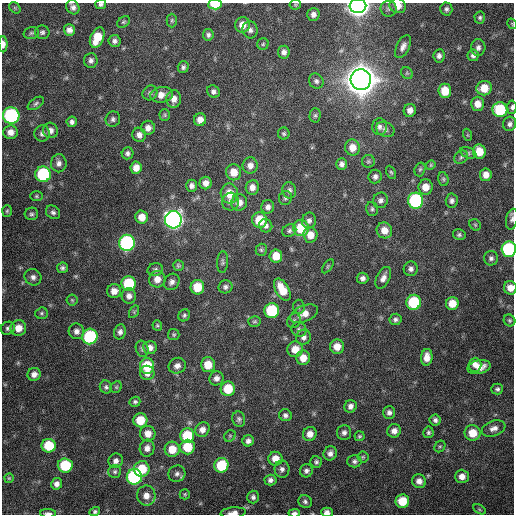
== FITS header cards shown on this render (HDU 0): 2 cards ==
NAXIS1  =                  512 / Axis length
NAXIS2  =                  512 / Axis length

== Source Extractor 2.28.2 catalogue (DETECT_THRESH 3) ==
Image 512 x 512 px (HDU 0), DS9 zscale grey, 1 PNG px = 1 image px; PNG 516 x 516 px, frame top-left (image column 1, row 512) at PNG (2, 3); each listed source drawn as its Kron ellipse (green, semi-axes under 4 px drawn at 4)
Background 544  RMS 16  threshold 49.3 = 3 sigma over >= 5 px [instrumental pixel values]
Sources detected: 226; all 226 listed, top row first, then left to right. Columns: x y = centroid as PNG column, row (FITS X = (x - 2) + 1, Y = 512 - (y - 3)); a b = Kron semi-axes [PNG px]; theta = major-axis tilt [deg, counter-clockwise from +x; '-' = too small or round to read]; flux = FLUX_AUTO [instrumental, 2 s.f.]
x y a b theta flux
101 4 5 5 - 2.4e+03
215 4 7 5 3 2.6e+04
295 5 6 5 - 1.4e+03
358 6 8 7 - 9.7e+05
398 6 8 7 - 9.3e+03
73 7 7 6 - 4.0e+03
15 8 6 5 - 1.8e+03
389 9 8 8 - 3.4e+03
446 9 6 6 - 3.0e+03
313 14 6 6 - 4.8e+03
480 18 6 5 - 2.1e+03
172 20 7 5 -90 1.8e+03
124 22 7 5 39 1.8e+03
512 24 6 3 -58 9.8e+02
243 25 8 7 - 1.2e+04
69 30 6 5 - 5.2e+03
250 30 9 7 -79 4.6e+03
42 32 7 7 - 2.8e+03
31 33 8 5 16 2.4e+03
208 35 6 5 - 3.0e+03
97 37 10 6 66 2.4e+04
115 41 6 6 - 3.4e+03
3 44 8 4 -89 6.4e+03
263 44 6 5 - 1.7e+03
403 47 12 6 62 6.3e+03
478 48 8 7 - 4.5e+03
284 52 6 6 - 4.9e+03
473 55 6 5 - 3.6e+03
439 56 7 5 82 4.1e+03
91 60 7 6 - 3.7e+03
183 67 6 5 - 2.6e+03
407 73 6 5 - 1.8e+03
361 80 10 10 - 2.9e+06
316 81 8 7 - 3.4e+03
484 88 8 7 - 1.7e+04
445 91 7 6 - 2.1e+04
213 92 6 6 - 3.6e+03
150 93 8 7 - 3.1e+03
162 95 11 7 11 9.5e+03
174 99 9 7 85 7.8e+03
36 103 9 5 33 2.7e+03
477 104 7 6 - 9.5e+03
512 107 7 4 86 2.7e+03
410 110 6 6 - 6.4e+03
500 110 7 7 - 6.0e+04
165 115 6 5 - 1.8e+03
315 115 7 5 88 2.1e+03
11 116 8 8 - 1.7e+05
113 119 8 7 - 3.5e+03
200 120 6 6 - 7.6e+03
72 122 5 5 - 3.7e+03
510 124 7 6 - 3.7e+03
379 127 8 7 - 4.2e+03
148 128 7 7 - 6.5e+03
385 129 9 7 -25 4.3e+03
50 130 7 7 - 5.6e+03
10 132 7 6 - 7.6e+03
42 134 8 7 - 4.1e+03
284 134 6 6 - 1.9e+03
139 135 7 7 - 6.0e+03
468 135 6 4 -71 1.1e+03
352 147 8 7 - 1.2e+04
479 151 7 6 - 1.8e+04
128 153 6 5 - 3.3e+03
468 153 8 5 -22 2.4e+03
461 157 7 6 - 2.6e+03
368 161 6 6 - 2.2e+03
59 163 9 7 88 5.5e+03
342 164 6 5 - 4.1e+03
250 165 8 7 - 7.0e+03
431 165 5 4 - 1.2e+03
136 168 6 6 - 9.3e+03
420 169 7 5 73 2.0e+03
234 172 8 7 - 1.4e+04
391 172 7 4 -62 1.7e+03
43 174 8 8 - 9.8e+04
486 175 6 6 - 8.4e+03
375 177 7 6 - 3.8e+03
443 179 7 5 -73 1.9e+03
206 183 6 6 - 7.0e+03
192 186 6 5 - 4.1e+03
252 187 7 6 - 7.0e+03
426 187 7 7 - 1.1e+04
289 190 8 7 - 4.1e+03
229 194 10 8 -87 1.8e+04
36 196 6 5 - 1.7e+03
285 198 7 6 - 2.5e+03
380 200 8 7 - 4.3e+03
416 201 8 7 - 1.5e+05
452 201 7 6 - 3.7e+03
230 202 9 8 - 5.6e+03
239 202 8 8 - 8.7e+03
268 207 7 6 - 4.5e+03
372 209 7 5 -76 2.5e+03
7 211 6 5 - 1.7e+03
53 212 8 6 -39 3.2e+03
31 214 7 6 - 2.5e+03
142 217 6 6 - 1.2e+04
512 219 10 6 78 3.4e+03
173 220 9 8 - 6.1e+05
259 220 8 7 - 2.7e+04
309 221 8 7 - 3.8e+03
475 225 6 5 - 1.7e+03
266 226 7 6 - 3.6e+03
301 228 8 7 - 3.6e+04
289 230 7 6 - 2.7e+03
384 230 8 7 - 1.2e+04
310 235 8 7 - 1.2e+04
459 235 6 5 - 2.5e+03
127 243 8 8 - 2.0e+05
509 249 8 7 - 1.3e+05
261 250 6 5 - 2.0e+03
276 256 6 6 - 1.7e+04
491 258 7 7 - 3.4e+03
223 262 11 5 86 2.8e+03
178 265 5 5 - 1.9e+03
328 266 8 4 55 1.5e+03
62 268 5 5 - 2.8e+03
155 269 8 6 20 2.9e+03
411 269 7 7 - 4.1e+03
33 277 8 8 - 4.8e+03
363 278 6 5 - 4.1e+03
383 278 12 6 64 6.6e+03
157 279 8 8 - 9.8e+03
172 282 9 7 52 4.9e+03
129 284 7 7 - 5.5e+04
197 287 7 7 - 2.6e+04
225 287 7 6 - 3.5e+03
510 288 7 6 - 1.0e+04
282 290 12 6 -61 2.2e+04
114 291 7 7 - 8.3e+03
129 296 7 7 - 5.7e+03
72 300 5 5 - 1.5e+03
414 302 7 7 - 6.5e+04
452 303 6 6 - 1.6e+04
299 307 7 5 -85 2.1e+03
272 311 7 7 - 6.7e+04
134 312 7 4 58 1.5e+03
42 313 6 5 - 2.0e+03
304 314 15 8 24 1.1e+04
184 315 6 5 - 2.4e+03
395 319 6 5 - 3.1e+03
509 320 6 5 - 2.0e+03
254 321 6 5 - 1.9e+03
294 321 8 6 56 3.0e+03
157 326 5 4 - 1.6e+03
8 328 7 6 - 3.0e+03
18 328 8 7 - 1.2e+04
299 329 8 7 - 3.0e+03
76 331 8 7 - 5.1e+03
120 332 7 6 - 4.1e+03
174 335 5 5 - 1.8e+03
90 336 8 7 - 1.0e+05
303 337 8 7 - 4.9e+03
337 347 7 7 - 1.1e+04
150 348 7 6 - 6.9e+03
142 349 8 6 -74 2.8e+03
295 349 8 7 - 1.4e+04
427 357 8 6 83 9.0e+03
303 358 7 7 - 1.2e+04
208 365 7 7 - 1.8e+04
475 365 7 6 - 6.5e+03
147 366 8 7 - 3.8e+04
177 366 9 7 24 5.7e+03
479 367 12 7 13 1.1e+04
147 373 7 7 - 6.9e+03
34 374 6 6 - 6.1e+03
216 378 7 7 - 5.3e+03
106 387 6 6 - 2.9e+03
116 387 6 5 - 1.6e+03
228 389 7 7 - 3.0e+04
497 389 6 5 - 2.6e+03
135 402 5 5 - 2.3e+03
350 406 6 6 - 5.1e+03
389 412 6 6 - 3.9e+03
285 415 6 6 - 3.2e+03
239 419 8 6 -77 3.0e+03
140 420 7 7 - 2.5e+04
435 420 5 5 - 3.3e+03
494 428 12 7 20 6.7e+03
202 430 8 7 - 7.2e+03
394 431 7 6 - 6.6e+03
344 432 7 7 - 4.0e+03
428 432 6 5 - 2.3e+03
473 433 8 7 - 1.9e+04
148 434 8 7 - 1.1e+04
310 434 7 6 - 8.6e+03
187 436 7 7 - 4.7e+04
230 436 6 5 - 1.7e+03
359 436 5 5 - 1.8e+03
248 441 6 5 - 4.2e+03
49 446 7 7 - 3.9e+04
440 446 6 5 - 1.7e+03
187 447 7 7 - 3.0e+04
147 448 8 7 - 6.3e+03
172 449 7 7 - 1.9e+04
330 453 7 6 - 4.8e+03
363 457 5 5 - 1.7e+03
275 459 7 7 - 1.3e+04
116 461 7 7 - 4.7e+03
354 461 7 6 - 3.1e+03
316 462 6 5 - 2.6e+03
65 465 7 7 - 5.1e+04
221 465 7 7 - 4.9e+04
142 469 8 7 - 3.0e+04
282 469 8 7 - 4.2e+03
306 471 7 6 - 3.6e+03
115 472 6 6 - 2.5e+03
177 474 8 8 - 4.5e+03
462 476 7 7 - 7.9e+03
134 477 8 7 - 1.9e+05
9 478 5 4 - 1.3e+03
270 480 6 5 - 3.8e+03
419 481 7 6 - 6.5e+03
57 484 6 5 - 5.1e+03
185 494 5 5 - 1.6e+03
146 496 10 9 - 9.8e+03
253 497 6 6 - 3.1e+03
305 501 7 6 - 3.0e+03
402 501 7 6 - 2.6e+04
479 509 7 4 -31 1.6e+03
95 512 5 4 - 2.1e+03
327 512 6 4 -1 5.1e+03
48 513 8 3 -1 3.5e+03
233 513 13 5 5 6.0e+03
294 513 6 3 3 3.6e+03
At the frame edge (FLAGS 8, measured only in part): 14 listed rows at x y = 101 4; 215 4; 358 6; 398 6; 512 24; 3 44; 512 107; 512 219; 509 249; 510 288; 327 512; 48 513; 233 513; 294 513